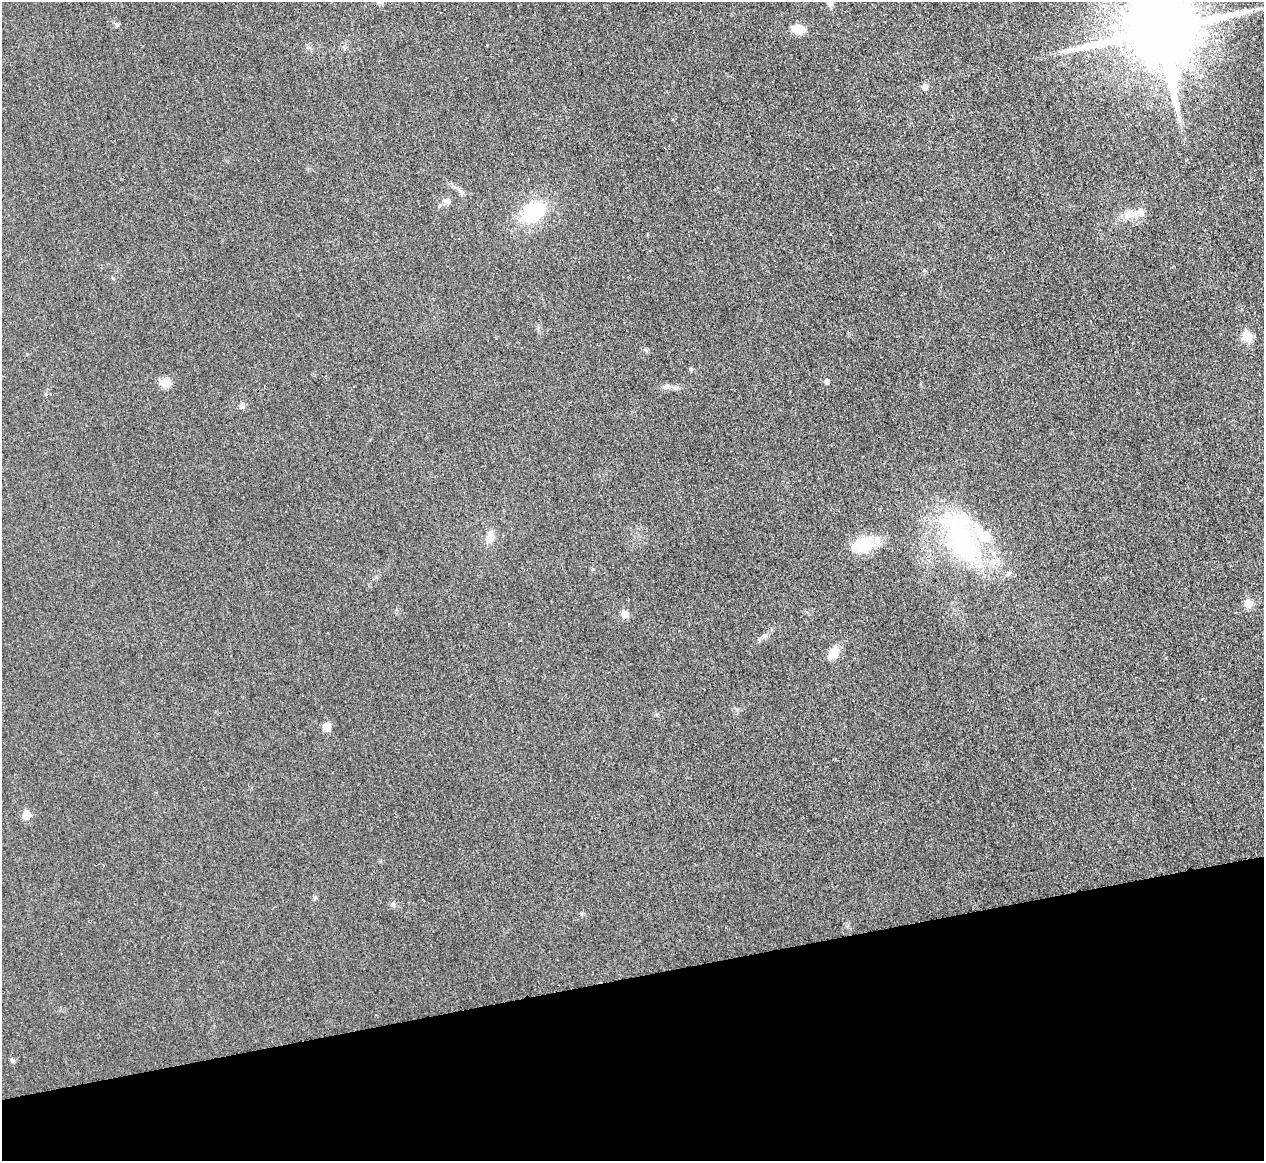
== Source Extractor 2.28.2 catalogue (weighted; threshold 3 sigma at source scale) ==
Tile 14 of 4 x 4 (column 2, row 4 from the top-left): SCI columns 1271-2532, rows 149-1307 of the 5067 x 5048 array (HDU 1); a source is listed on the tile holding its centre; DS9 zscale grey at full resolution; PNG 1266 x 1163 px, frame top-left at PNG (2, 2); no overlay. Shown black and unused: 16% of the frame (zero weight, under 3 of 4 exposures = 1% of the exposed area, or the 3 px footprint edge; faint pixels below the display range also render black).
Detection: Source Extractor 2.28.2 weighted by HDU 2 'WHT'; one run over the whole footprint, this tile lists its part. Background 0.0224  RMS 0.0056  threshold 0.0253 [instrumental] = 3 sigma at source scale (4.5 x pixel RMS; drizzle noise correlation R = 1.50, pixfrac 1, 0.05/0.05 arcsec/px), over >= 5 px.
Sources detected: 30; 2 inside a brighter listed object's ellipse — not listed separately; the other 28 listed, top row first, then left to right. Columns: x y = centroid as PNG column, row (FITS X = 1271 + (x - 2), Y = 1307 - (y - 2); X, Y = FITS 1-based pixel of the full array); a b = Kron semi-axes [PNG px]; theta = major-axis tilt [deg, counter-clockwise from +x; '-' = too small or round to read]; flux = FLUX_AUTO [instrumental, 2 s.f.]
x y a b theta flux
829 3 11 6 -77 2
1245 11 7 5 44 1.7
117 25 6 5 - 0.92
798 29 15 9 -10 7.9
1159 30 22 20 -80 7100
924 87 6 5 - 3.7
1177 110 9 5 76 1.8
447 201 8 5 8 1.7
533 212 20 14 34 40
1141 212 11 5 -73 2.3
1127 215 14 7 45 3.9
1247 337 6 5 - 21
691 369 5 5 - 0.77
826 381 5 5 - 1.8
165 383 15 10 17 5.3
666 386 11 6 10 2.5
242 406 7 6 - 1.4
490 538 14 9 73 5.2
962 538 73 33 -71 81
864 545 21 17 8 21
1248 604 6 6 - 12
625 614 5 5 - 8.2
833 653 16 9 61 7.2
327 727 11 9 71 3.9
27 815 6 5 - 11
315 898 5 5 - 1.2
393 904 6 4 71 0.88
12 1060 7 4 -71 0.89
Overlapping masked pixels (flux is a lower limit): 1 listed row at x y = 1159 30
Isophote crosses this tile's border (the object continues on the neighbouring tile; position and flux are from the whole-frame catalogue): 2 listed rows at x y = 829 3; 1159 30
Unlisted compact peaks at least as high as the median listed source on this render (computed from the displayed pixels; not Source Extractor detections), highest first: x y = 765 635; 581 914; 924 270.